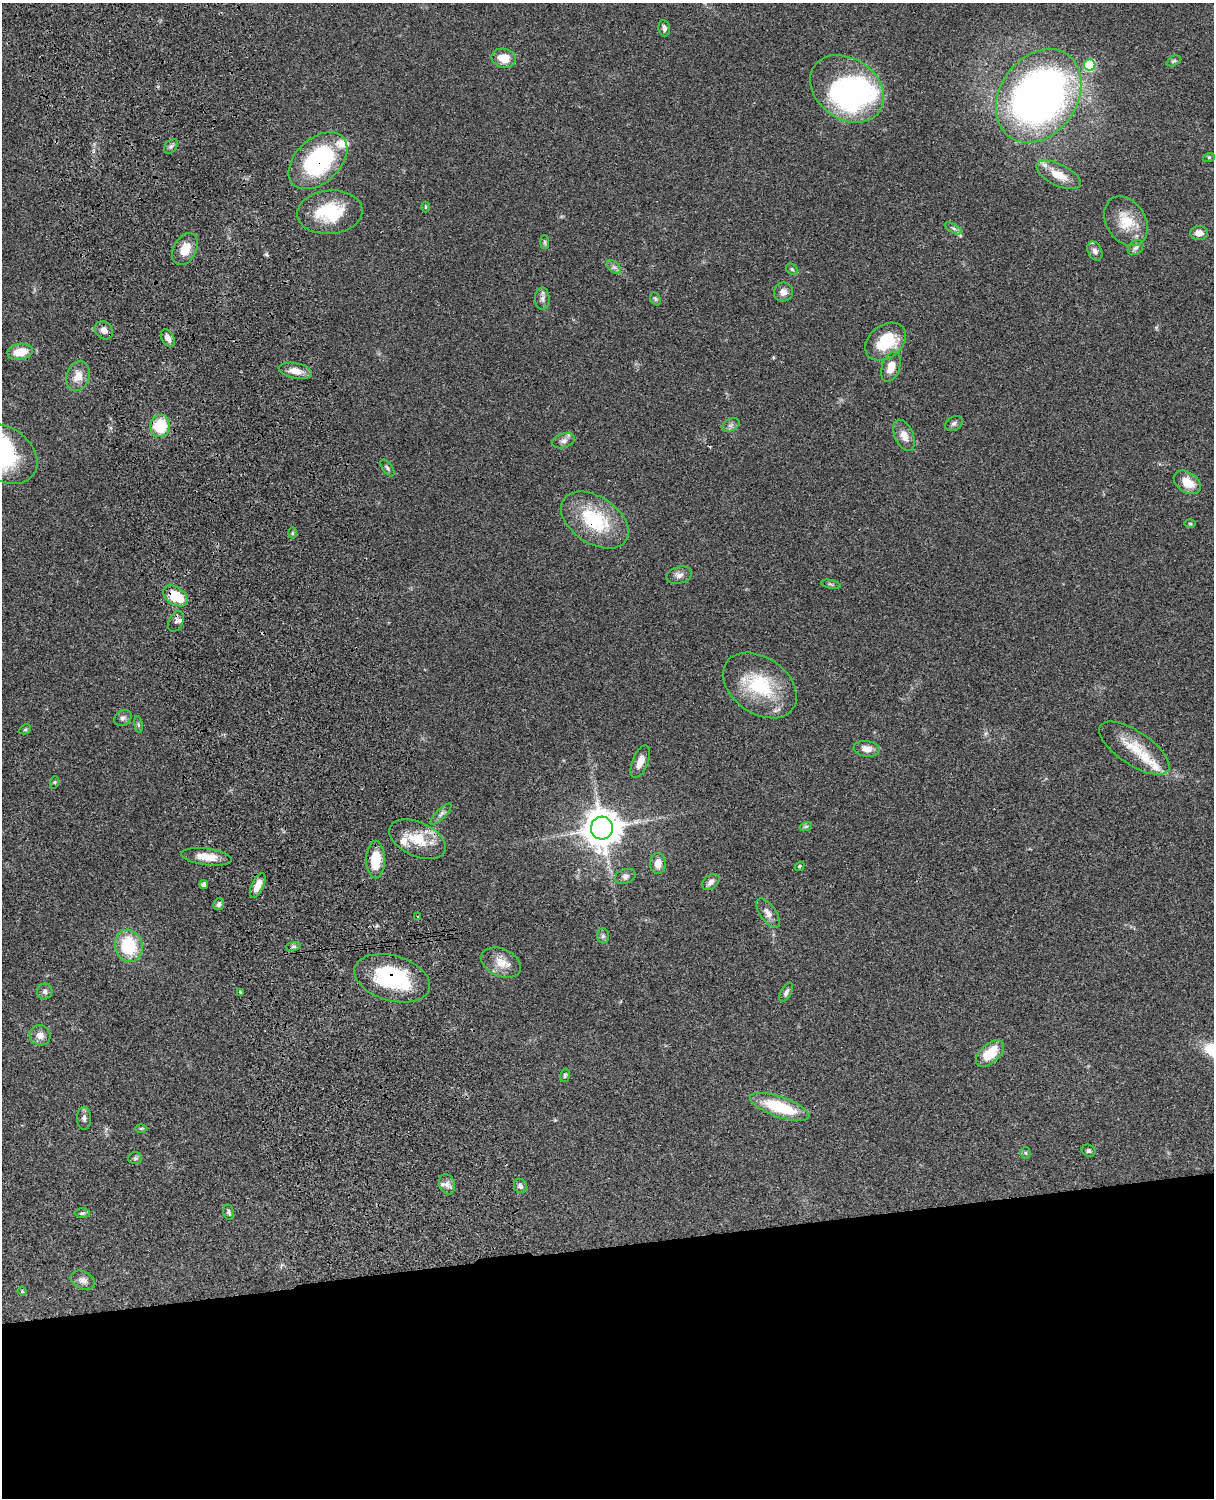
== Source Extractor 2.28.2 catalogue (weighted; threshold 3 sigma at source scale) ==
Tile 11 of 4 x 3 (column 3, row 3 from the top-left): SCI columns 2545-3756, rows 277-1772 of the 5087 x 4927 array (HDU 1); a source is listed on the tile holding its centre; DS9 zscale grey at full resolution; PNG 1216 x 1500 px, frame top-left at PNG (2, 3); each listed source drawn as its Kron ellipse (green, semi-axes under 4 px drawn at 4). Shown black and unused: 17% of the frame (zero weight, under 3 of 4 exposures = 6% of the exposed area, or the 3 px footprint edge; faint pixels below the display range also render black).
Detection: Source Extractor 2.28.2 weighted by HDU 2 'WHT'; one run over the whole footprint, this tile lists its part. Background 0.0809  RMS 0.0058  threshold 0.0262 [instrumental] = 3 sigma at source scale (4.5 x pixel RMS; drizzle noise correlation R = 1.50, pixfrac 1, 0.05/0.05 arcsec/px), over >= 5 px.
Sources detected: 99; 1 inside a brighter object's white glare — neither listed nor drawn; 6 inside a brighter listed object's ellipse — not listed separately; the other 92 listed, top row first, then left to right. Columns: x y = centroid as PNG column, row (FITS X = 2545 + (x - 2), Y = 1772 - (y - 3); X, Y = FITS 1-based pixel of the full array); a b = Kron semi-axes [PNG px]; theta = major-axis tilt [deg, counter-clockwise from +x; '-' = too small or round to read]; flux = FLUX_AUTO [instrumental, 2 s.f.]
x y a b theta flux
664 28 8 5 -79 1.8
504 58 12 9 -13 9.1
1174 61 7 4 26 1.1
1090 65 5 5 - 36
847 89 40 30 -35 130
1039 96 50 38 55 350
171 147 8 5 48 1.6
1209 157 6 4 18 0.65
318 161 34 22 43 70
1058 175 24 10 -26 10
426 207 5 3 - 0.57
330 212 32 22 5 29
1126 221 26 19 -58 16
953 228 9 4 -29 1.4
1199 233 9 7 3 4
545 242 7 4 90 1.1
1136 248 9 6 43 1.8
185 249 17 11 62 8.6
1095 251 10 6 -65 2.6
614 267 8 5 -44 1.7
792 269 6 5 - 0.98
783 292 9 9 - 3.8
542 299 11 7 -88 2.2
655 299 7 5 -59 0.94
104 330 10 8 -45 3.7
168 338 9 6 -59 3.2
886 342 22 16 37 23
20 352 13 8 9 11
891 367 15 9 72 7.6
295 371 17 8 -11 5.7
78 376 15 11 72 6.8
954 423 9 6 31 1.6
731 425 9 6 25 1.8
160 426 11 10 - 22
904 435 17 9 -65 5.9
564 441 12 7 17 2.6
3 453 37 26 -35 89
387 468 9 5 -54 1.3
1187 482 15 10 -34 8.7
595 520 37 23 -34 37
1190 524 5 3 - 0.6
292 533 5 3 - 0.66
679 575 13 8 16 3
831 584 10 3 -11 0.81
175 596 13 8 -33 21
176 621 11 7 66 1.9
760 685 41 28 -35 36
123 718 9 7 36 1.8
138 725 8 4 -81 0.95
25 729 6 4 28 0.82
1134 748 41 16 -34 17
866 749 13 8 -7 4.6
640 761 17 8 67 6
55 782 6 4 71 0.72
441 814 14 4 45 2
806 826 6 4 19 0.79
602 828 11 11 - 1400
417 839 30 17 -25 17
206 857 25 8 -7 8.8
376 860 19 9 90 15
658 863 10 8 89 5.3
799 866 5 4 - 0.75
625 876 11 7 17 2
711 882 10 6 39 2.7
204 885 4 3 - 1.9
258 886 13 6 64 6.1
219 904 6 5 - 1.7
768 913 17 8 -54 3.9
418 916 3 3 - 1.2
603 936 7 6 - 1.4
129 946 16 13 -75 27
293 946 7 4 9 1
501 963 21 13 -24 8.6
392 978 39 22 -16 53
45 991 8 7 - 1.9
240 992 3 2 - 0.49
786 992 10 5 62 1.7
40 1035 10 10 - 4
990 1053 17 9 42 15
565 1075 7 5 75 0.88
780 1107 31 10 -19 30
84 1118 11 7 -88 2.1
141 1128 6 4 0 0.7
1089 1151 7 6 - 1.2
1025 1153 5 5 - 0.9
135 1158 7 6 - 1.1
447 1184 10 8 -72 2.9
520 1186 7 6 - 2
229 1212 8 5 -79 1.2
82 1213 7 4 -1 1.1
83 1280 13 9 -26 3.2
22 1291 5 3 - 0.55
Overlapping masked pixels (flux is a lower limit): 4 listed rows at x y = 318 161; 595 520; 175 596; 392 978
Isophote crosses this tile's border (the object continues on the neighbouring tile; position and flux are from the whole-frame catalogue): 1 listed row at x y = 3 453